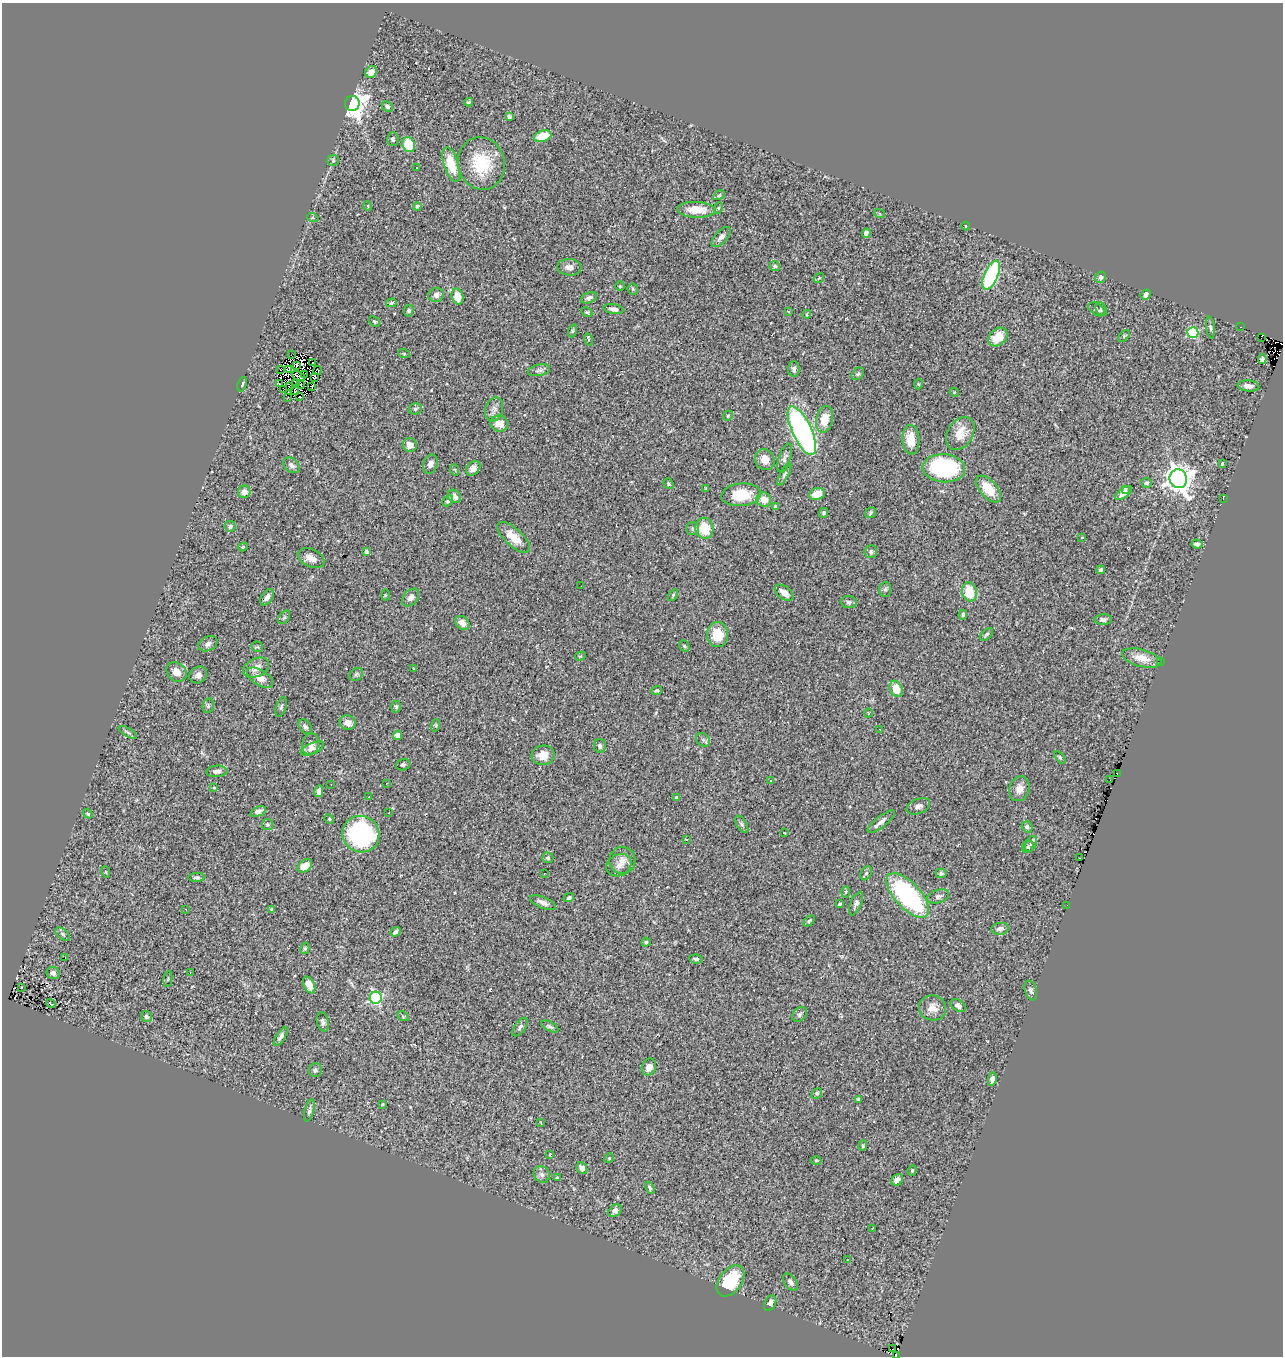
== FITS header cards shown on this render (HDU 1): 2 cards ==
NAXIS1  =                 1281
NAXIS2  =                 1354

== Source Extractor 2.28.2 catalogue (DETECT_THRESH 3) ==
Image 1281 x 1354 px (HDU 1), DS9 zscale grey, 1 PNG px = 1 image px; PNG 1285 x 1358 px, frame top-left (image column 1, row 1354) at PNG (2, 3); each listed source drawn as its Kron ellipse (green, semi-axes under 4 px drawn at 4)
Background 0.492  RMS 0.041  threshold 0.123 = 3 sigma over >= 5 px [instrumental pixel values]
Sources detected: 269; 4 with non-positive FLUX_AUTO (blend fragments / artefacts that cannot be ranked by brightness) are neither listed nor drawn; the other 265 listed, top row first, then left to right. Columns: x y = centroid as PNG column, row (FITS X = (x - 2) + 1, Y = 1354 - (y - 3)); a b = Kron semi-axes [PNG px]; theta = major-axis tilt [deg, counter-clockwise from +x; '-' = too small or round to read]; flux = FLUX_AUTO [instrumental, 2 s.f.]
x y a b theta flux
371 72 6 5 - 18
469 102 4 3 - 4.2
352 104 7 7 - 3000
387 106 6 4 -44 5.7
509 117 3 3 - 7.1
543 136 9 5 18 76
393 139 7 5 -87 6.6
409 145 8 6 -68 86
333 160 5 5 - 3.8
481 163 26 23 -77 130
451 164 18 7 -72 79
416 168 3 2 - 2.6
719 195 6 4 29 3.9
368 206 5 3 - 2.2
417 206 4 4 - 3.8
718 208 5 3 - 2.9
696 210 19 8 -3 45
879 213 5 3 - 2.9
313 218 6 3 -18 3.3
966 226 4 3 - 1.7
866 233 4 4 - 11
721 237 12 6 48 12
775 266 5 5 - 6.2
569 267 12 8 -4 15
991 275 15 7 66 390
1100 277 6 5 - 8.3
819 278 6 4 35 2.7
620 286 5 4 - 3.2
633 289 6 5 - 4
436 295 8 7 - 13
1146 295 5 4 - 11
457 297 8 5 -74 44
589 298 8 5 21 8.5
391 303 5 4 - 3.6
613 309 10 5 -11 11
1096 309 9 5 -34 7.6
1101 309 7 5 -58 6.1
409 311 6 4 79 6.6
788 311 3 2 - 1.9
587 312 6 3 -29 3.8
807 314 4 3 - 2.1
374 321 6 4 -39 3.8
1241 327 3 2 - 2.6
1210 328 11 4 -82 6.3
572 331 7 4 72 4
1193 333 5 5 - 220
1124 336 7 4 46 3.9
998 337 11 8 42 54
1261 338 3 2 - 39
589 340 6 3 -71 3
404 354 6 4 -19 3.2
291 355 2 2 - 2.1
1262 359 5 3 - 4.9
313 363 2 2 - 2
296 365 4 3 - 3.9
280 369 2 2 - 580
794 369 7 5 86 11
288 370 4 2 - 0.53
318 370 4 3 - 2
539 370 11 5 12 8.2
858 374 7 5 45 5.8
304 375 2 2 - 2.1
298 376 7 3 -23 3.8
314 377 4 3 - 2.5
296 383 4 2 - 0.32
242 384 7 3 71 4.2
279 384 3 2 - 3.4
300 384 2 2 - 4.8
918 384 5 3 - 2.5
289 386 2 2 - 3.5
1248 386 11 5 -6 16
312 387 3 2 - 1.2
283 389 2 2 - 1.2
295 390 5 2 - 1.3
954 392 5 4 - 2.3
288 397 3 2 - 9
299 397 3 2 - 1.6
415 409 7 5 16 5.8
494 409 12 8 74 14
728 416 5 4 - 3.6
824 419 13 8 77 47
499 424 9 8 - 31
802 431 26 9 -65 800
960 434 17 12 57 44
911 440 15 8 -88 43
410 445 7 6 - 22
785 458 15 6 73 11
765 460 11 9 -68 31
430 464 10 7 68 12
1222 464 3 3 - 4.8
292 465 9 6 -40 9.5
473 468 8 6 49 16
944 468 21 14 -4 290
455 470 6 3 -71 3
784 474 12 4 63 6.3
1178 479 9 8 - 3000
1147 483 5 5 - 5.5
668 484 6 4 -54 4.3
706 488 3 2 - 2.7
988 489 16 8 -49 57
1125 489 4 3 - 5.8
244 492 6 6 - 16
1123 493 10 4 37 17
817 494 8 6 14 41
741 495 20 11 5 87
454 496 7 6 - 14
1223 498 3 2 - 11
764 499 7 7 - 31
448 501 6 4 45 7.1
775 506 4 3 - 5
823 513 5 4 - 4.1
870 513 6 5 - 4.9
230 526 5 5 - 8.1
704 528 10 9 - 67
693 529 6 6 - 6.4
513 537 20 8 -42 46
1082 537 3 3 - 3.8
1197 544 5 4 - 6.9
243 547 5 4 - 3.7
871 551 6 6 - 6.3
366 552 4 3 - 7.2
311 558 14 9 -25 25
1101 570 4 3 - 5.5
581 586 2 2 - 1.5
885 589 7 6 - 6.6
969 592 10 7 -77 72
784 593 11 6 -37 26
385 595 6 4 90 2.5
673 595 6 3 55 3.3
267 597 9 5 58 14
411 597 10 7 48 12
849 602 8 6 -6 7.2
963 615 5 4 - 5.5
284 617 7 5 53 4.7
1103 619 8 5 2 8.4
462 623 8 6 -43 15
987 634 7 4 44 5.1
717 635 12 10 89 66
208 644 10 7 26 11
684 646 6 5 - 4.3
257 647 6 5 - 4.3
580 656 5 4 - 2.7
1142 658 20 8 -14 42
1160 661 3 2 - 110
256 668 14 9 27 22
414 668 3 2 - 2.6
176 672 11 9 -38 24
356 674 7 6 - 5.5
198 675 9 8 - 15
260 678 14 7 -33 22
896 689 8 6 -67 44
657 691 5 4 - 4.9
208 706 7 5 77 5.8
281 707 10 5 71 6.4
396 707 6 4 -88 4.6
868 713 4 3 - 1.9
348 723 8 7 - 20
436 725 6 4 73 3.3
305 727 8 5 -54 7.1
880 729 3 2 - 3.9
128 732 10 3 -30 5.2
397 735 5 4 - 14
703 740 7 6 - 7.5
310 744 11 8 77 17
600 746 7 6 - 8.4
312 749 12 5 25 12
543 755 11 10 - 38
1060 757 7 4 -52 4.2
403 765 7 5 19 4.7
217 771 10 5 3 12
1117 773 3 2 - 17
770 780 2 2 - 2.1
1110 780 3 2 - 2.2
386 783 2 2 - 2.4
331 784 2 2 - 1.5
214 788 4 2 - 2.1
1019 789 12 10 73 21
319 791 6 4 77 12
369 797 3 2 - 2.6
676 797 3 3 - 6.6
918 806 12 7 22 14
258 811 8 4 24 18
389 813 3 2 - 2.5
88 814 5 4 - 4.4
329 819 5 4 - 3.2
881 821 16 5 38 14
742 824 9 5 -59 5.8
267 825 6 5 - 5
1027 827 6 5 - 6.9
784 833 3 2 - 2.1
361 834 19 18 - 360
687 839 3 2 - 3.5
1031 844 8 5 63 8.4
1028 847 6 5 - 5.2
548 858 6 5 - 5.6
1080 858 3 2 - 7.4
622 860 13 13 - 22
619 865 13 10 28 20
305 866 8 6 38 30
106 872 5 3 - 2.1
866 873 7 5 62 5.5
941 873 5 5 - 6.3
544 874 2 2 - 1.9
196 877 8 4 2 5.6
846 892 6 4 88 2.5
908 895 28 13 -47 390
938 896 11 6 18 10
569 898 5 4 - 4.8
543 903 14 5 -22 15
840 904 3 3 - 5.4
856 904 12 5 67 8.5
1067 905 2 2 - 1.2
186 909 3 3 - 2.1
272 909 4 4 - 4
809 921 6 3 44 4.7
1000 929 9 6 8 11
395 932 5 3 - 8.3
63 934 8 5 -39 5.5
646 942 4 4 - 4.5
305 948 6 4 75 4.5
65 957 3 2 - 3
696 959 7 4 -7 6.9
53 973 7 6 - 12
190 973 3 2 - 1.8
168 979 8 2 80 2.1
309 985 9 5 -64 23
22 987 3 2 - 2.5
1031 991 10 6 -72 8
376 998 6 6 - 410
51 1004 5 2 - 2
958 1006 8 5 -35 11
933 1008 13 12 - 27
799 1014 8 6 42 6.7
403 1016 6 4 -30 3.2
146 1017 6 5 - 7.1
323 1022 10 6 -76 8
550 1026 9 4 -27 6.2
520 1027 11 5 54 8.2
281 1036 10 4 57 9.6
649 1067 8 7 - 18
315 1070 7 6 - 6.9
992 1079 7 4 81 12
817 1093 6 5 - 5
859 1099 3 3 - 7.3
383 1104 3 3 - 2.7
309 1110 11 5 76 7.9
541 1123 3 2 - 2.1
863 1146 5 4 - 4.1
550 1155 3 2 - 2.1
609 1158 5 4 - 2.9
816 1160 5 3 - 2.7
582 1168 6 5 - 14
912 1170 5 4 - 3.4
542 1174 8 7 - 10
557 1178 3 3 - 3
897 1180 6 5 - 20
650 1188 6 4 -61 5.5
615 1211 7 5 38 14
872 1229 4 2 - 3.1
848 1260 3 2 - 1.9
730 1281 17 11 53 130
790 1282 10 6 -55 9.5
770 1303 8 5 64 12
892 1349 2 2 - 20
896 1355 3 2 - 21
At the frame edge (FLAGS 8, measured only in part): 1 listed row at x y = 896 1355
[4 non-positive-flux detections neither listed nor drawn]